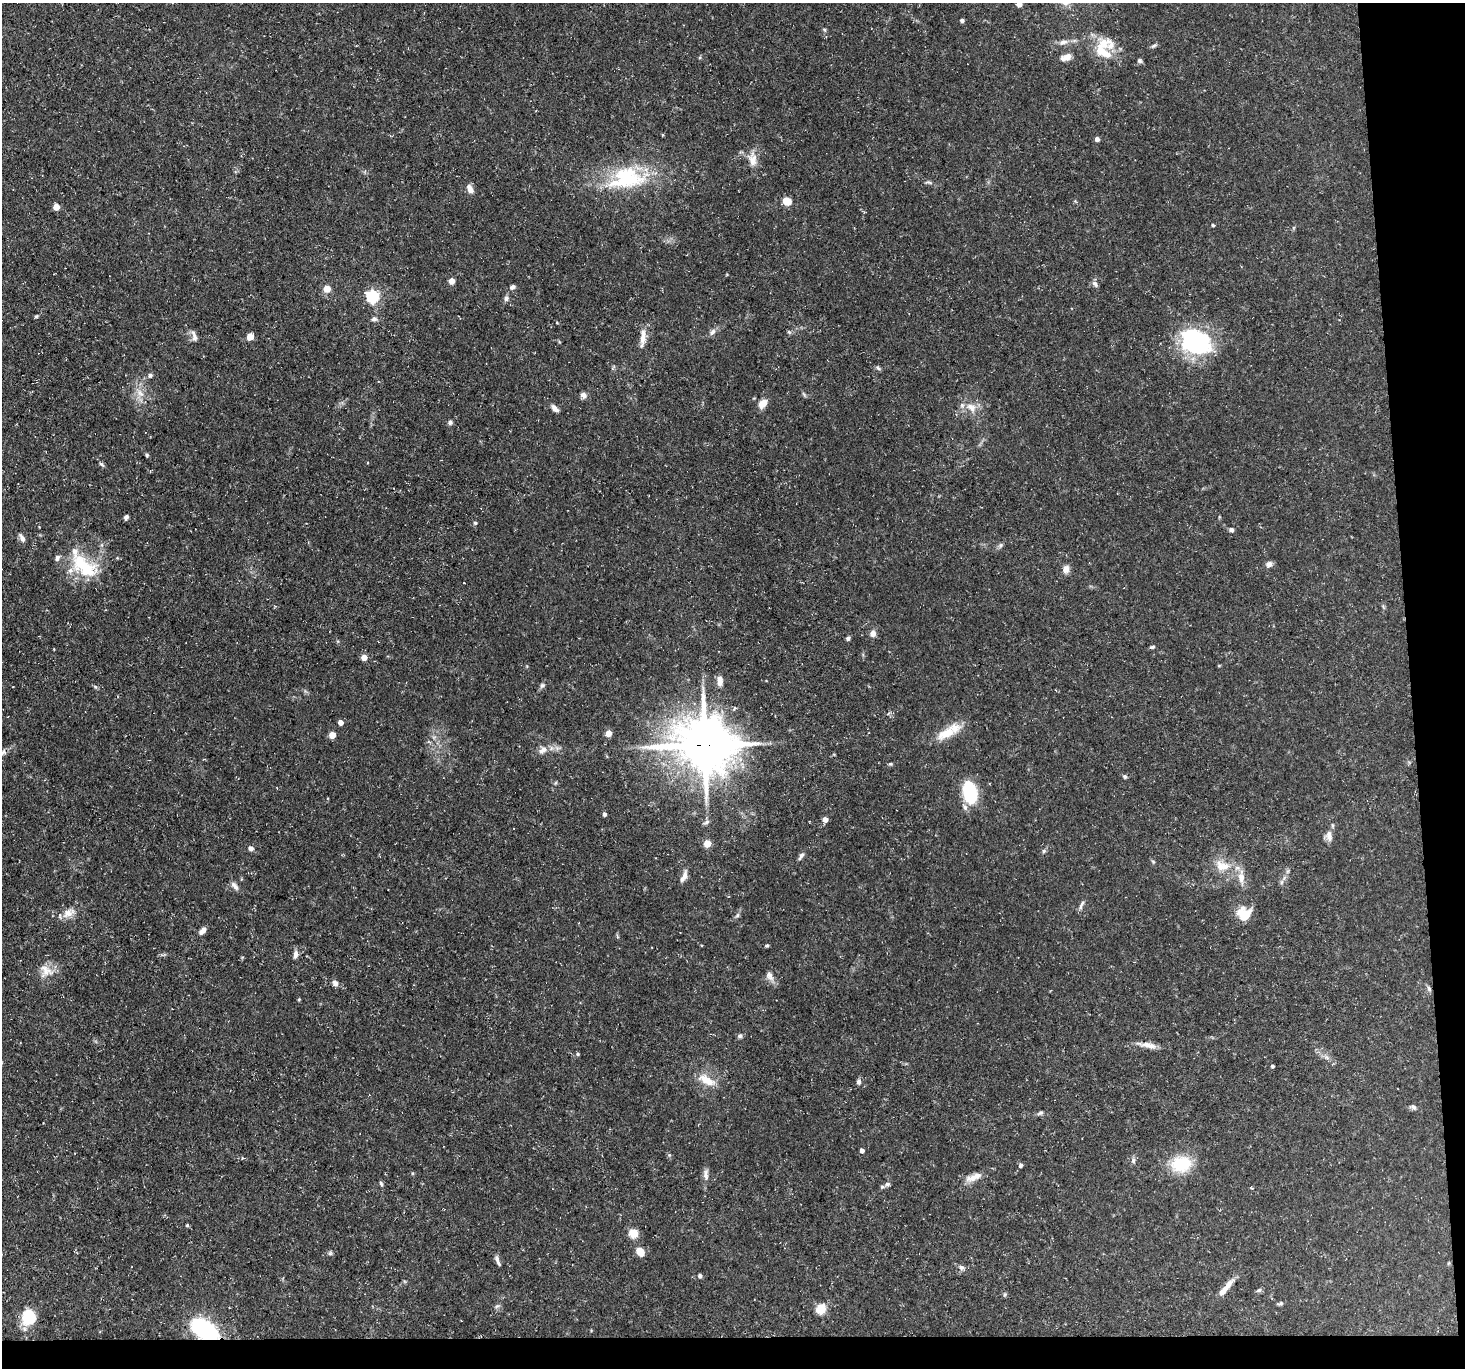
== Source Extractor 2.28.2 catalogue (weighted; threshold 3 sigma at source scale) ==
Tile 9 of 3 x 3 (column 3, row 3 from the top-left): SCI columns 2928-4390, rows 122-1487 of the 4390 x 4363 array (HDU 1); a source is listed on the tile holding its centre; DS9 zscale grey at full resolution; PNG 1467 x 1370 px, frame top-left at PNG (2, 3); no overlay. Shown black and unused: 6% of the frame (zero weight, under 3 of 5 exposures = <1% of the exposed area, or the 3 px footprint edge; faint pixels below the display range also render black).
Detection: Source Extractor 2.28.2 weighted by HDU 2 'WHT'; one run over the whole footprint, this tile lists its part. Background 0.133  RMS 0.0051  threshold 0.0228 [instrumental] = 3 sigma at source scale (4.5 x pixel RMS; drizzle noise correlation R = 1.50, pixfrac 1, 0.05/0.05 arcsec/px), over >= 5 px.
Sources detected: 134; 2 inside a brighter object's white glare — not listed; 9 inside a brighter listed object's ellipse — not listed separately; the other 123 listed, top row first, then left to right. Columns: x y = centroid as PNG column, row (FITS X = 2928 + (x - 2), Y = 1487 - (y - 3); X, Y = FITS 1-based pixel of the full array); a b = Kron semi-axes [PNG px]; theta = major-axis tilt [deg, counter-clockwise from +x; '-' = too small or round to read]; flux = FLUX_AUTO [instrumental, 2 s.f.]
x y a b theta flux
1019 4 4 4 - 3.4
962 20 4 4 - 1.4
1063 42 12 7 15 2.6
1153 46 8 4 27 0.98
1103 51 27 13 -43 13
1067 57 12 8 20 3.4
1139 61 5 5 - 1
1097 139 4 4 - 2.3
753 160 17 12 -85 5.5
627 178 49 28 9 44
929 182 9 4 -13 1
470 189 11 7 -64 3
787 201 10 9 - 4.5
56 207 4 4 - 7.6
1213 225 4 3 - 0.71
452 281 5 5 - 5.4
1095 284 9 6 -50 1.6
512 287 7 6 - 1.3
327 289 5 5 - 9
373 296 6 5 - 82
506 298 8 6 76 1.6
36 316 5 3 - 0.71
374 319 8 6 11 1.4
712 332 10 6 56 1.9
194 336 16 6 -77 2.2
250 337 5 4 - 9.5
643 338 22 7 85 5.3
1195 340 33 22 7 60
878 368 7 4 -45 0.89
150 375 5 5 - 1.2
140 393 13 7 -55 4
804 394 9 3 -45 0.75
583 395 7 6 - 2.3
762 404 10 8 54 4.7
971 407 17 10 -42 5.6
555 408 10 5 -47 2.4
450 422 6 6 - 1.2
147 455 5 4 - 0.77
102 464 8 4 -37 1
126 517 6 5 - 1.3
475 523 4 4 - 0.79
1231 530 5 4 - 1.5
22 538 11 6 -60 2.1
1001 545 6 5 - 0.96
1269 564 8 7 - 2
84 565 42 20 -31 26
1066 569 8 6 79 3.7
464 583 3 2 - 0.32
873 634 6 6 - 3.1
848 638 5 4 - 1.2
1152 647 6 4 19 0.87
364 657 5 5 - 5
720 680 12 6 90 3.4
542 685 7 6 - 1.2
95 687 6 5 - 0.79
340 722 4 4 - 3.5
608 733 5 4 - 7.4
946 733 28 13 25 9.9
332 735 5 4 - 8.5
705 745 19 16 -9 2500
543 750 12 9 32 3.3
2 753 14 7 40 2.5
890 764 5 5 - 0.61
1125 777 6 5 - 0.9
970 793 18 10 -78 42
604 814 5 4 - 1
825 819 5 4 - 3.6
706 822 9 5 25 1.2
1329 836 15 8 -83 3.4
707 843 5 5 - 12
251 848 6 6 - 1.6
1044 851 6 5 - 0.8
801 855 9 5 33 1.4
1153 861 6 4 -3 0.59
1222 866 21 14 -17 9.6
1288 871 7 4 71 0.93
685 876 14 6 81 2.7
1241 877 18 8 89 5.2
1281 882 7 4 89 1
235 886 13 6 -50 2.2
1081 905 15 4 67 1.6
68 913 16 11 20 4.9
1244 914 16 15 - 11
737 915 7 5 60 0.99
202 931 10 6 45 2.2
767 946 4 4 - 0.7
295 954 11 5 80 2.3
46 971 19 16 -25 6.8
769 976 13 8 -60 2.9
335 983 7 6 - 2.1
1429 989 8 5 -73 1.2
299 999 4 3 - 0.57
740 1036 7 6 - 1.1
1149 1045 20 7 -12 4.3
578 1054 5 4 - 0.74
1272 1066 4 3 - 0.81
707 1080 25 10 -26 7.6
859 1082 7 6 - 1.3
1413 1107 8 6 -30 1.3
1040 1113 10 5 19 1.1
862 1150 4 4 - 1.8
1133 1160 9 6 89 1.4
1182 1164 19 14 11 23
1020 1165 7 5 47 0.96
706 1175 15 6 -88 2.6
973 1178 12 10 56 4
381 1183 7 4 -63 0.86
887 1184 7 5 -13 1.2
187 1225 4 4 - 0.64
633 1233 5 5 - 23
640 1252 10 7 -57 5.1
330 1253 6 5 - 0.89
497 1259 10 6 -74 1.8
961 1267 8 6 -27 1.6
700 1276 4 4 - 1.5
1225 1288 28 6 50 5.9
1259 1290 8 5 30 0.92
1005 1294 7 4 59 0.71
1280 1303 9 4 16 0.89
497 1306 6 5 - 1
821 1309 5 5 - 30
28 1316 13 12 - 21
204 1329 25 14 -32 53
Overlapping masked pixels (flux is a lower limit): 3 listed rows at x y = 705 745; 1429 989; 204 1329
Isophote crosses this tile's border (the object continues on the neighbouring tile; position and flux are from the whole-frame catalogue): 2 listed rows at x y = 1019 4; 2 753